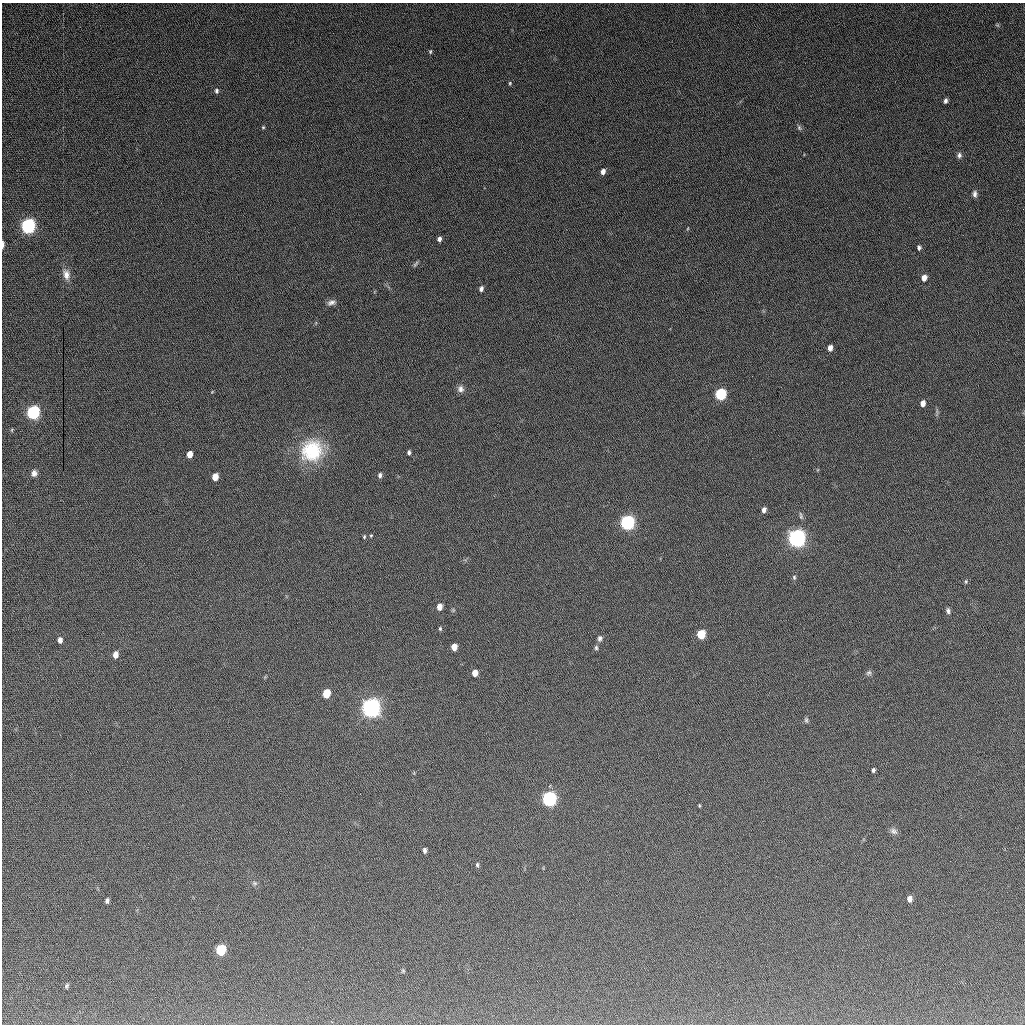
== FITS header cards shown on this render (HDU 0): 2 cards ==
NAXIS1  =                 1023
NAXIS2  =                 1022

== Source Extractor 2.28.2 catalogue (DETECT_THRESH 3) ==
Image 1023 x 1022 px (HDU 0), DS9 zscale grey, 1 PNG px = 1 image px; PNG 1027 x 1026 px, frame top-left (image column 1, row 1022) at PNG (2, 3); no overlay
Background 460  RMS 27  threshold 79.7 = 3 sigma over >= 5 px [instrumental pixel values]
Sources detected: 65; all 65 listed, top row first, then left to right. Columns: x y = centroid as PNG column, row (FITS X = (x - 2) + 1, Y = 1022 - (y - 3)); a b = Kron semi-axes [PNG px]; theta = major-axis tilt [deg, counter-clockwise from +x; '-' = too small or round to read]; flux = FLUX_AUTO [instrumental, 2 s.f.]
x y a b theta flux
997 25 6 4 -43 2.2e+03
430 52 5 4 - 2.2e+03
510 83 5 3 - 2.0e+03
216 91 6 5 - 4.1e+03
945 101 5 4 - 4.9e+03
263 127 4 4 - 1.8e+03
799 128 8 5 -64 3.7e+03
959 155 8 6 -87 5.1e+03
603 171 5 4 - 9.4e+03
975 194 8 5 88 5.9e+03
1023 209 2 2 - 2.1e+03
28 226 7 5 74 7.5e+05
439 239 5 4 - 6.3e+03
3 244 7 2 89 6.7e+03
919 248 5 4 - 4.0e+03
415 264 10 4 50 3.4e+03
66 275 14 9 -78 1.4e+04
924 278 6 5 - 1.3e+04
481 289 5 4 - 6.4e+03
331 303 12 6 13 7.4e+03
830 348 5 4 - 1.1e+04
460 389 9 8 - 8.3e+03
720 394 6 5 - 2.4e+05
923 403 5 5 - 1.2e+04
33 412 7 5 74 4.9e+05
312 450 28 26 47 1.1e+05
409 452 5 4 - 4.0e+03
189 454 5 4 - 2.1e+04
34 473 8 7 - 7.4e+03
380 475 6 5 - 5.0e+03
215 477 6 5 - 2.8e+04
764 510 5 4 - 7.7e+03
627 522 6 6 - 7.0e+05
371 536 4 4 - 1.8e+03
364 537 6 4 89 2.2e+03
797 538 7 6 - 1.5e+06
794 577 6 5 - 2.9e+03
966 581 5 4 - 2.1e+03
439 607 5 4 - 1.7e+04
948 611 7 5 -81 4.5e+03
440 629 5 4 - 2.3e+03
701 634 6 5 - 8.4e+04
600 638 7 6 - 5.1e+03
60 640 6 4 88 8.6e+03
454 647 5 4 - 2.1e+04
596 648 6 5 - 3.1e+03
115 655 6 4 80 1.5e+04
475 673 5 4 - 1.9e+04
869 673 8 7 - 4.2e+03
326 694 6 5 - 6.7e+04
371 708 7 6 - 1.9e+06
806 720 7 5 -76 3.3e+03
873 770 4 3 - 3.5e+03
549 799 6 6 - 6.9e+05
699 805 5 3 - 1.7e+03
894 831 10 8 -34 6.5e+03
424 850 5 4 - 5.3e+03
477 865 6 4 -90 3.1e+03
255 883 6 5 - 3.4e+03
909 899 6 5 - 8.6e+03
107 901 5 4 - 4.3e+03
221 950 7 5 80 1.4e+05
403 971 5 4 - 2.1e+03
66 986 7 4 57 2.9e+03
420 1023 2 2 - 1.3e+03
At the frame edge (FLAGS 8, measured only in part): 3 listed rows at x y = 1023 209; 3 244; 420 1023